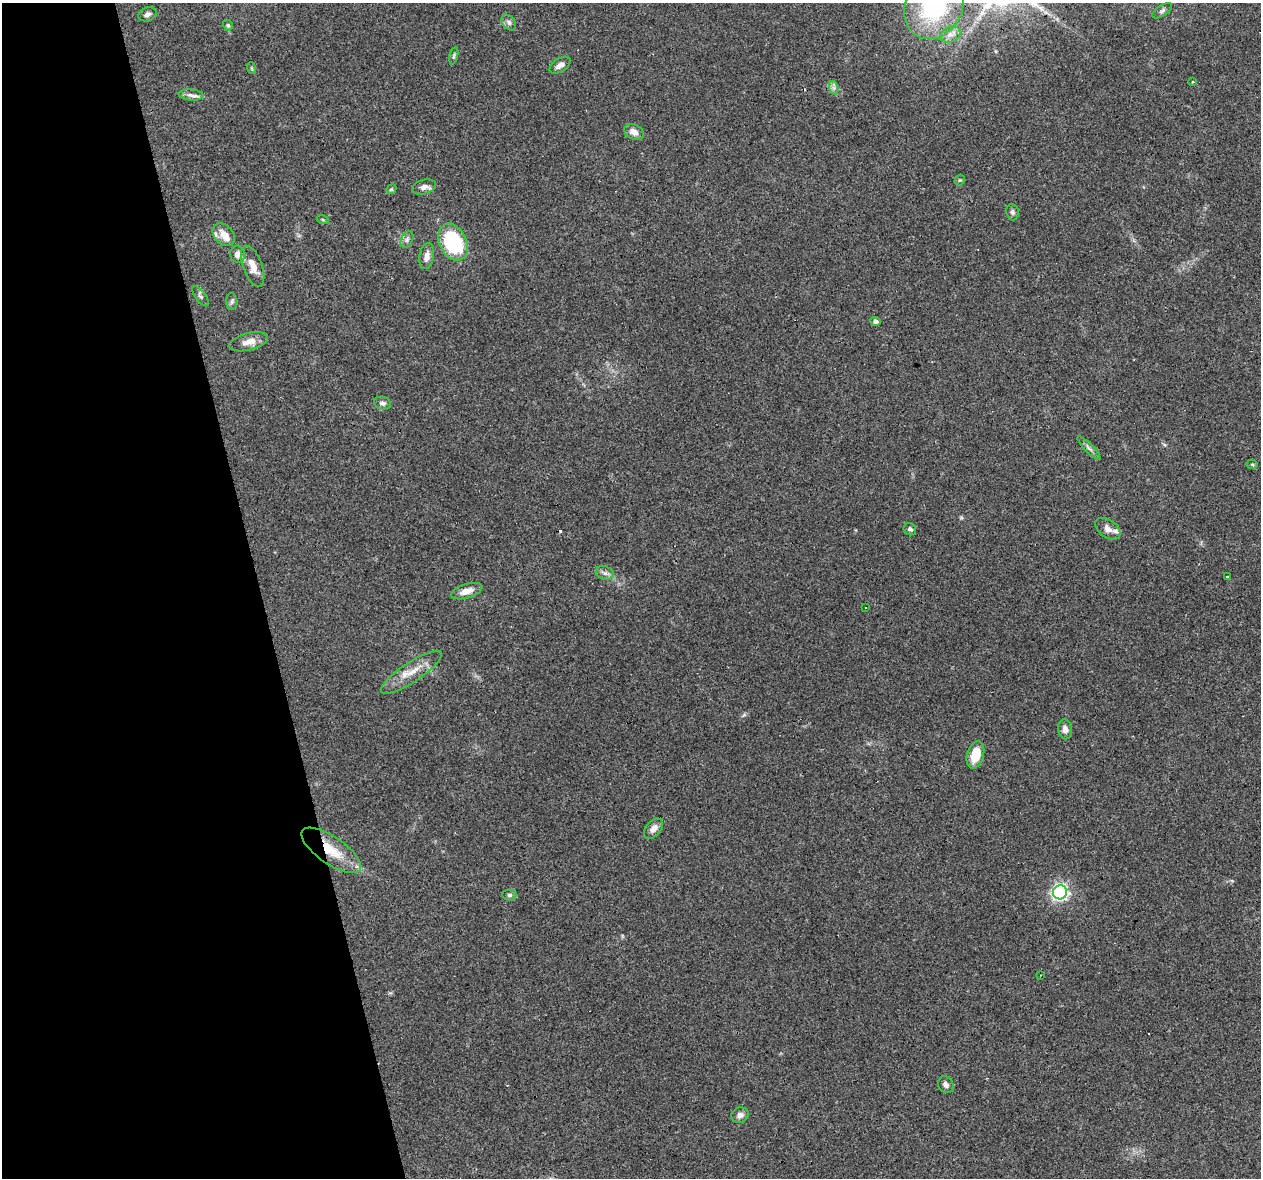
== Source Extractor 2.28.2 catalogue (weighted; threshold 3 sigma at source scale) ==
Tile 5 of 4 x 4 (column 1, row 2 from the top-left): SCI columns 1-1259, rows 2438-3613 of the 5036 x 4824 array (HDU 1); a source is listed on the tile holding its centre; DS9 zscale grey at full resolution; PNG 1263 x 1180 px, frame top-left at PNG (2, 3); each listed source drawn as its Kron ellipse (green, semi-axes under 4 px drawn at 4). Shown black and unused: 21% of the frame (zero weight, under 3 of 4 exposures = <1% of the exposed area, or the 3 px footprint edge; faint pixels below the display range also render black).
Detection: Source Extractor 2.28.2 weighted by HDU 2 'WHT'; one run over the whole footprint, this tile lists its part. Background 0.102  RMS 0.0062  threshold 0.0279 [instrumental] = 3 sigma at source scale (4.5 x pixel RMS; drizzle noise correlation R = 1.50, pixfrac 1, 0.0396/0.0396 arcsec/px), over >= 5 px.
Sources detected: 52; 3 cosmic-ray / hot-pixel residue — neither listed nor drawn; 2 inside a brighter listed object's ellipse — not listed separately; the other 47 listed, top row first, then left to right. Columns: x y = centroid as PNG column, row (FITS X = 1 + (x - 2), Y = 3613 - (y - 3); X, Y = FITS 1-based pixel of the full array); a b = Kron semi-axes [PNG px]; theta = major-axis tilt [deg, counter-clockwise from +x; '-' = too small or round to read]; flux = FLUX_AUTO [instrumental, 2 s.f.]
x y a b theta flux
934 6 34 28 61 72
1162 11 11 5 34 1.7
147 14 9 6 23 2.1
509 22 9 6 -51 1.8
228 25 5 4 - 1.1
950 35 11 7 25 3.6
454 56 8 3 77 0.96
560 65 12 6 33 3.3
251 68 6 3 -70 0.68
1193 82 3 2 - 0.76
834 88 7 4 -72 1.6
191 95 12 5 -5 2.5
634 132 10 7 -28 4.5
960 180 5 5 - 0.78
424 187 12 7 15 3.1
391 189 5 4 - 0.79
1012 212 8 6 -80 1.6
323 220 6 4 -19 0.78
224 235 13 9 -47 6.9
407 239 9 5 64 1.8
453 242 19 13 -63 55
238 254 8 7 - 4
427 256 13 7 78 4
253 266 21 9 -69 7.3
200 296 12 5 -53 1.5
232 302 8 5 -85 1.4
875 321 5 4 - 1.9
249 342 20 8 14 6
382 403 8 6 -16 2
1089 448 15 4 -46 2.1
1252 464 5 5 - 0.83
910 529 6 5 - 1.5
1108 529 14 9 -36 3.8
605 573 9 6 -17 2.3
1227 577 3 2 - 1
467 591 16 7 17 6.2
865 608 3 2 - 0.59
411 672 36 10 34 11
1065 729 10 7 -81 3.8
975 755 14 8 74 13
653 829 12 7 49 3.8
331 850 35 13 -35 19
1060 892 7 7 - 160
509 895 7 5 -1 1.4
1040 975 3 2 - 0.37
946 1085 9 7 -56 2
740 1115 9 7 19 3.1
Overlapping masked pixels (flux is a lower limit): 1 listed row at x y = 331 850
Isophote crosses this tile's border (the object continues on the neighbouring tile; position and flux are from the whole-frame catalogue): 1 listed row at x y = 934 6